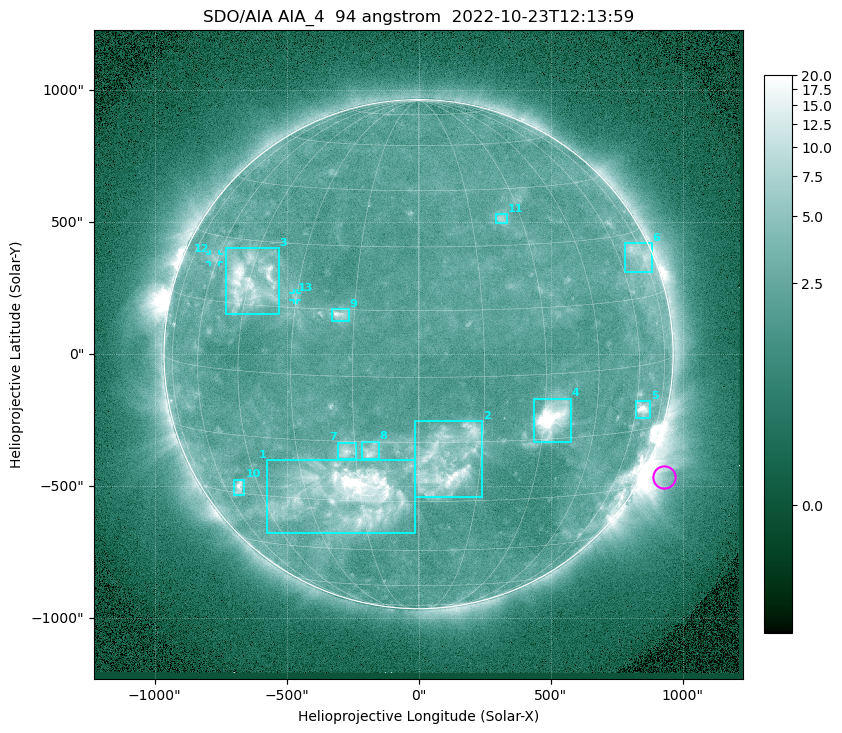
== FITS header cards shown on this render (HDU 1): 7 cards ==
TELESCOP= 'SDO/AIA '           / For AIA: SDO/AIA
INSTRUME= 'AIA_4   '           / For AIA: AIA_ATA1, AIA_ATA2, AIA_ATA3 or AIA_AT
WAVELNTH=                   94 / [angstrom] Wavelength
WAVEUNIT= 'angstrom'           / Wavelength unit: angstrom
DATE-OBS= '2022-10-23T12:13:59.122' / [ISO] Date when observation started; ISO 8
CTYPE1  = 'HPLN-TAN'           / CTYPE1: HPLN
CTYPE2  = 'HPLT-TAN'           / CTYPE2: HPLT

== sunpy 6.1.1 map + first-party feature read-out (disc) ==
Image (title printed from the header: SDO/AIA AIA_4  94 angstrom  2022-10-23T12:13:59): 1024 x 1024 px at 2.4 arcsec/px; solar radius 964 arcsec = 402 px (full disc in frame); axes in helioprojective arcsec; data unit not stated in the header (colour bar unlabelled)
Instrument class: DISC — disc imager (sunpy class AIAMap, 94 A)
Bright regions (active regions / flare kernels): reference = the median radial profile (limb darkening/brightening removed); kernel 9 px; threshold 5 sigma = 2.89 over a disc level ~2.23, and >= 1.15x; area >= 12 px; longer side >= 10 px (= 24 arcsec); searched inside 0.97 R_sun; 13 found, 13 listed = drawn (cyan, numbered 1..; 2 of them under ~33 arcsec drawn as corner ticks so the feature stays visible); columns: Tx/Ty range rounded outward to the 5 arcsec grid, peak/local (2 s.f.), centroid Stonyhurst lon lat
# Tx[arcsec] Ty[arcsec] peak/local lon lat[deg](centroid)
1 -575..-10 -680..-400 14 -18 -28
2 -15..240 -545..-255 7.2 +7 -20
3 -730..-530 150..400 8 -45 +20
4 435..575 -335..-165 17 +32 -10
5 820..875 -240..-175 9.1 +63 -10
6 780..885 310..420 3.4 +71 +25
7 -305..-235 -395..-335 4.9 -17 -17
8 -215..-150 -395..-330 5 -11 -17
9 -330..-265 125..170 5.5 -18 +14
10 -700..-660 -535..-475 6.1 -53 -28
11 290..335 495..530 3.2 +24 +37
12 -790..-755 350..380 2.8 -62 +25
13 -475..-460 205..230 2.4 -30 +18
Off-limb structures (1.02-1.3 R_sun): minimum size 162 px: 5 found; the strongest spans PA ~225..265 deg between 1.02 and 1.3 R_sun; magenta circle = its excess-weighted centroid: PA ~245 deg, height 1.08 R_sun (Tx ~930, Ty ~-465 arcsec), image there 3.2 x the reference